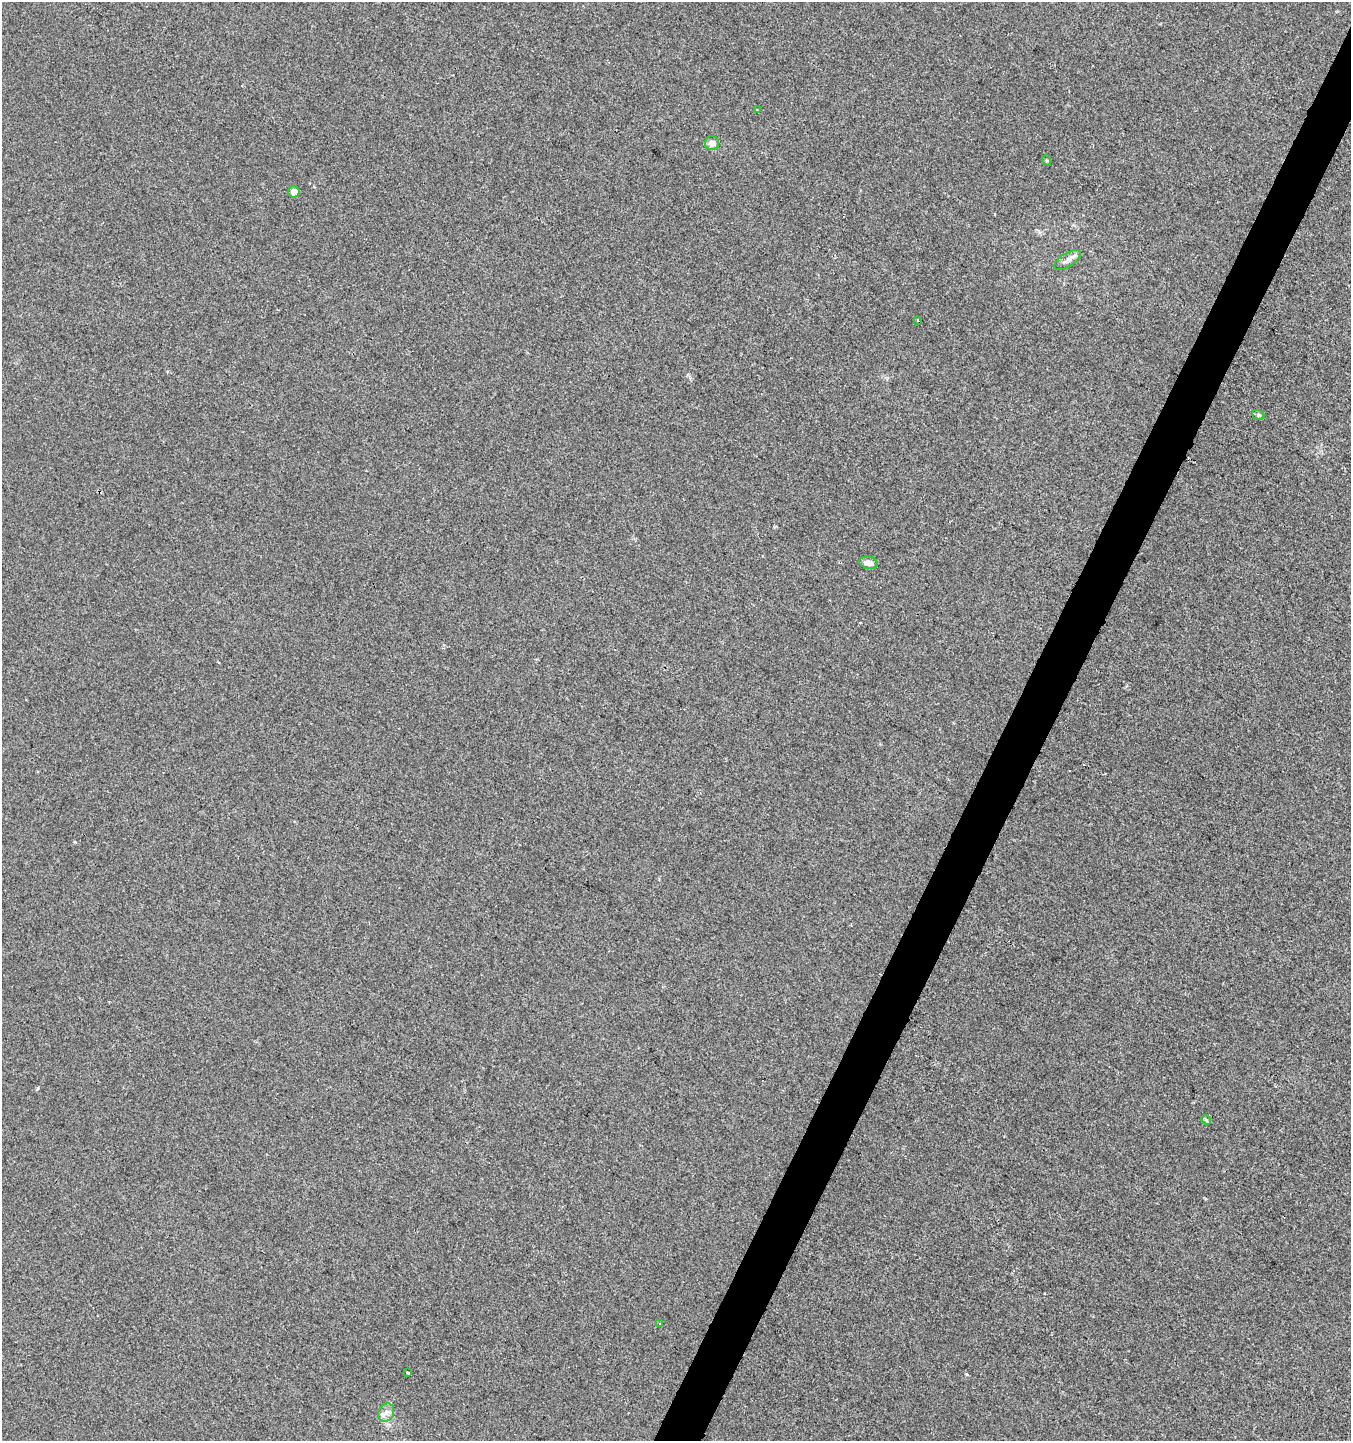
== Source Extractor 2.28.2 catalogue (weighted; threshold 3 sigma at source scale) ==
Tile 10 of 4 x 4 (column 2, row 3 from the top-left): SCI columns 1554-2902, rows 1455-2893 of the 5868 x 5772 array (HDU 1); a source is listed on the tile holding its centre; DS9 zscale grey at full resolution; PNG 1353 x 1443 px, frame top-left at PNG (2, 2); each listed source drawn as its Kron ellipse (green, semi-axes under 4 px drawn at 4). Shown black and unused: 3% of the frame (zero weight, under 2 of 3 exposures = <1% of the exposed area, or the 3 px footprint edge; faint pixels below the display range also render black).
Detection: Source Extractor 2.28.2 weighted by HDU 2 'WHT'; one run over the whole footprint, this tile lists its part. Background 0.0011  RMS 0.0056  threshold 0.0253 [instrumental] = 3 sigma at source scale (4.5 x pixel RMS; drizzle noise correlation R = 1.50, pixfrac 1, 0.0396/0.0396 arcsec/px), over >= 5 px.
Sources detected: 12; all 12 listed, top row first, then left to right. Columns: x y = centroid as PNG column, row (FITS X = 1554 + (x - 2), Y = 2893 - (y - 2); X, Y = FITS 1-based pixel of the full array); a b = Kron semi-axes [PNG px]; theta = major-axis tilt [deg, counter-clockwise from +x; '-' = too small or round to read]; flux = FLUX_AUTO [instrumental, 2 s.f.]
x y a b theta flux
757 110 3 2 - 0.58
712 143 7 7 - 3.9
1046 160 5 3 - 0.63
294 192 5 5 - 5.3
1067 260 15 7 32 3.1
918 320 2 2 - 0.65
1258 415 6 5 - 1
868 563 9 6 -13 2.9
1206 1120 5 4 - 0.77
660 1323 3 3 - 0.98
407 1372 3 2 - 0.65
386 1413 9 7 61 2.9
Unlisted compact peaks at least as high as the median listed source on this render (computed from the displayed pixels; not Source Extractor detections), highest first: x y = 966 1374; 75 842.